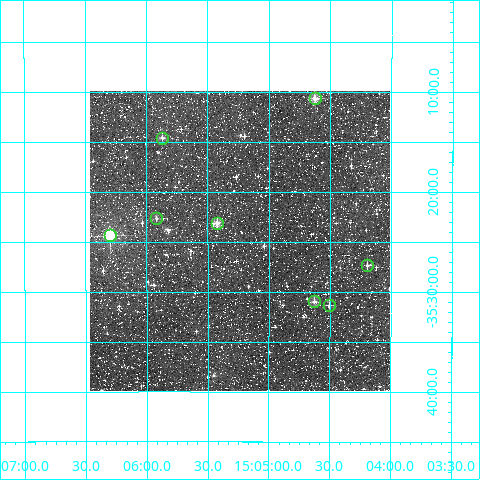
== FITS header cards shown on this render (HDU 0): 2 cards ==
NAXIS1  =                  300
NAXIS2  =                  300

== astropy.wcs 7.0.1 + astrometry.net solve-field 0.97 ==
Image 300 x 300 px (HDU 0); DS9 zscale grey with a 90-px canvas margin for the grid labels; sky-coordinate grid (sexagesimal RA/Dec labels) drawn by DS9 from the SOLVED WCS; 8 Tycho-2 reference stars matched to detected sources circled (green)
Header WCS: RA---TAN/DEC--TAN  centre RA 15:05:14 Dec -35:25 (226.31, -35.41 deg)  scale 6 arcsec/px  FOV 30.0' x 30.0'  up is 0 deg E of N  parity normal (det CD < 0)
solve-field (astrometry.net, Tycho-2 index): VERIFIED the header's WCS against the Tycho-2 star catalogue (verified at 2 index scales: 8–9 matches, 0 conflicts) and refined it, rather than solving blind
Solved WCS: RA---TAN-SIP/DEC--TAN-SIP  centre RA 15:05:14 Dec -35:25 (226.31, -35.41 deg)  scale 6 arcsec/px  FOV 30.0' x 30.0'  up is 0 deg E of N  parity normal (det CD < 0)
The solver's refit moves the header's centre by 2.1 arcsec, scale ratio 1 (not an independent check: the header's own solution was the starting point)
Tycho-2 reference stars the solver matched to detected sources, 8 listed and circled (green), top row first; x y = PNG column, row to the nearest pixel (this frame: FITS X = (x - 90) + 1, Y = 300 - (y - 93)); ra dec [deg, ICRS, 3 dp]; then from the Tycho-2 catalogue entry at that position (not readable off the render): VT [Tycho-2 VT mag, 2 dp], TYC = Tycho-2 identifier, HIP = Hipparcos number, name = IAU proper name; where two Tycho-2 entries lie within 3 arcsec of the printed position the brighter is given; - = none
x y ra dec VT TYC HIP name
315 100 226.157 -35.178 9.80 7319-689-1 - -
162 140 226.467 -35.243 10.86 7319-656-1 - -
156 220 226.480 -35.378 10.76 7319-993-1 - -
217 225 226.356 -35.385 9.66 7319-1022-1 - -
110 237 226.575 -35.406 8.73 7319-642-1 73913 -
367 267 226.049 -35.456 11.25 7319-1050-1 - -
314 303 226.156 -35.516 10.10 7319-840-1 - -
329 307 226.126 -35.522 11.02 7319-1087-1 - -